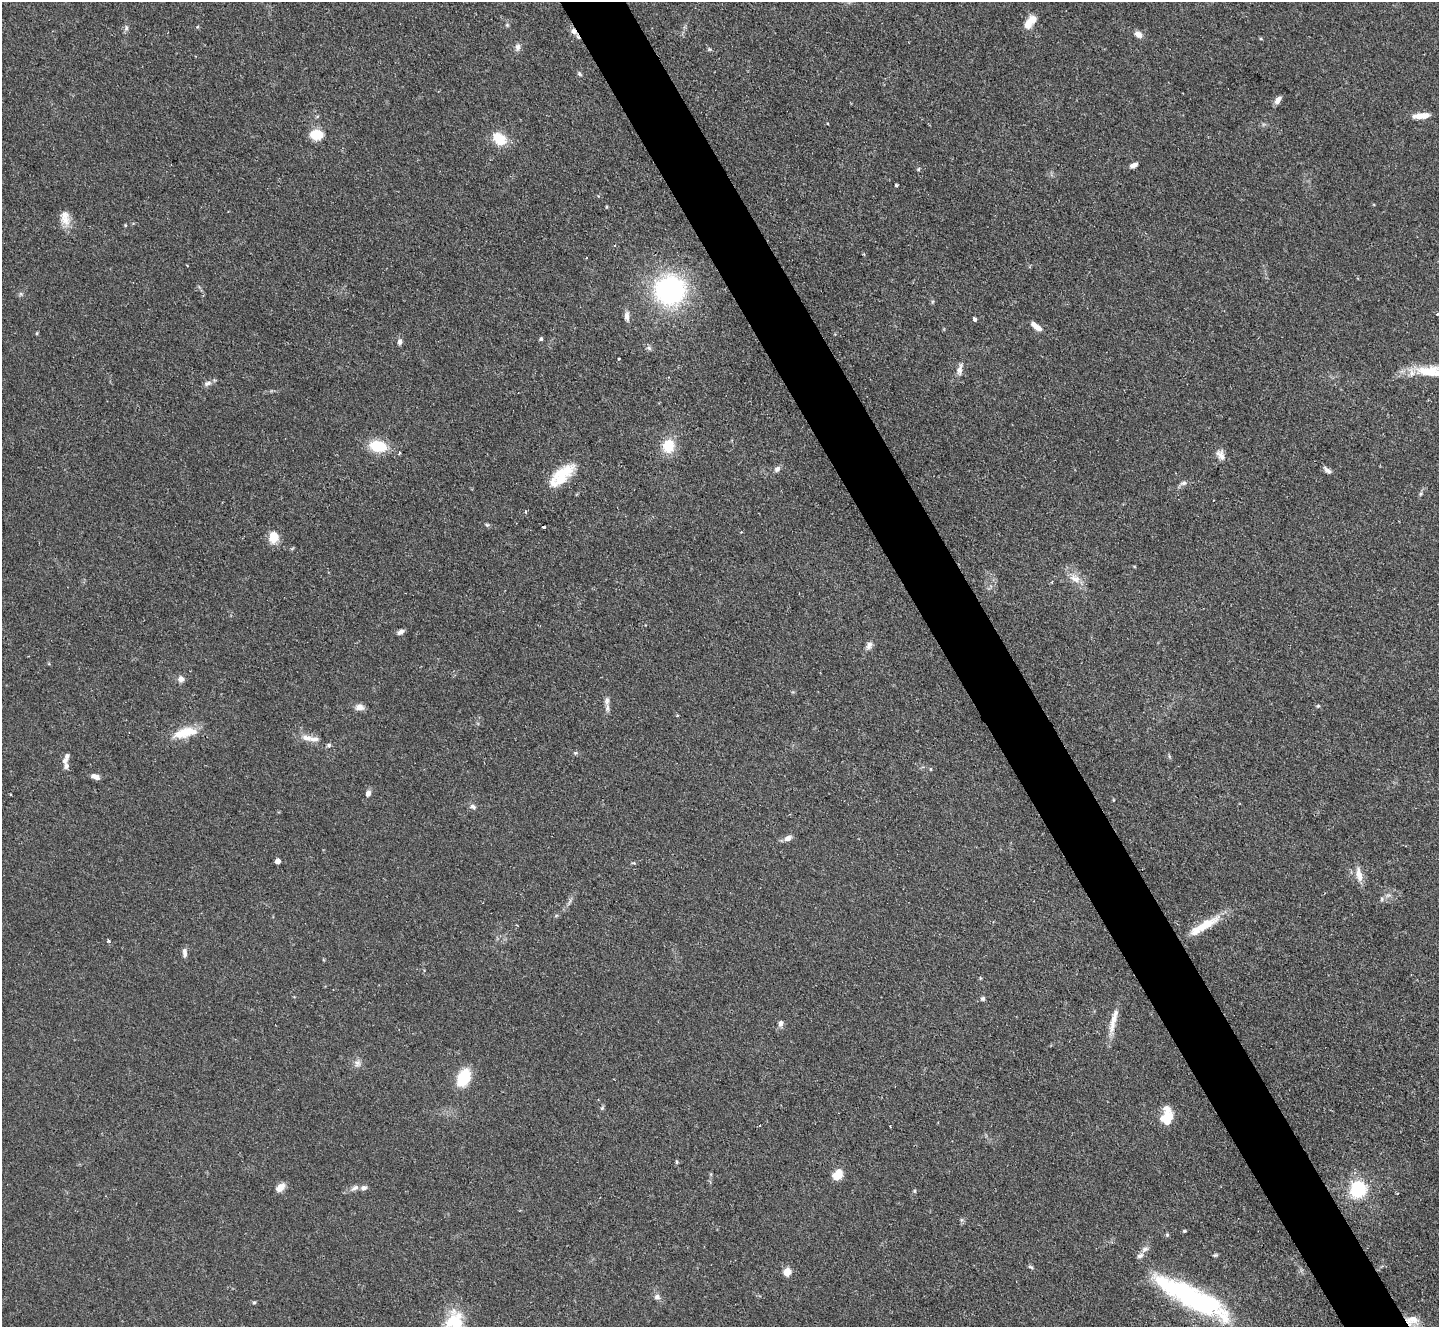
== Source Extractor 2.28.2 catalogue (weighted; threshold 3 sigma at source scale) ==
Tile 6 of 4 x 4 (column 2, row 2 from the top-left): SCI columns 1438-2874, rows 2943-4267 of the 5755 x 5746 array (HDU 1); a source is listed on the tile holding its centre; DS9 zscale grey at full resolution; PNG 1441 x 1329 px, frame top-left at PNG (2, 2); no overlay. Shown black and unused: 5% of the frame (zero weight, under 2 of 3 exposures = <1% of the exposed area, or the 3 px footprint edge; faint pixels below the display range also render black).
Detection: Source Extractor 2.28.2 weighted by HDU 2 'WHT'; one run over the whole footprint, this tile lists its part. Background 0.105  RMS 0.0057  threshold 0.0256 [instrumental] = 3 sigma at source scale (4.5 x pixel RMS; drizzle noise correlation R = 1.50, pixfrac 1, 0.05/0.05 arcsec/px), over >= 5 px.
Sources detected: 105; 1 inside a brighter object's white glare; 2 cosmic-ray / hot-pixel residue — not listed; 9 inside a brighter listed object's ellipse — not listed separately; the other 93 listed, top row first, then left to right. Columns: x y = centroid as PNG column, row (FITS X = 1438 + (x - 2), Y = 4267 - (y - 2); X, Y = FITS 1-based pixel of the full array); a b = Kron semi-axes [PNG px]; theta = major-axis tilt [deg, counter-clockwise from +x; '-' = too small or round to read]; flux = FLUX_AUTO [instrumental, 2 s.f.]
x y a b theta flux
1030 22 18 8 52 7.9
507 25 5 5 - 0.76
126 28 8 6 90 1.5
573 31 10 7 -56 3.2
1138 34 9 6 -27 3.8
1261 39 5 3 - 0.56
518 47 10 7 73 2.3
709 49 6 4 -44 0.77
579 74 7 5 -51 0.97
1278 100 9 5 57 3.2
1421 116 19 6 5 6.8
316 135 13 9 -1 13
499 139 19 14 -39 12
1133 165 8 5 26 3
918 169 5 5 - 0.74
896 185 3 3 - 0.87
64 215 16 13 -7 5.5
125 225 4 3 - 0.53
864 254 3 3 - 0.54
670 290 28 27 - 99
21 294 6 4 -72 0.88
1438 314 3 3 - 2.8
627 316 12 6 -88 3.2
975 319 4 4 - 1.5
1037 327 14 6 -37 5.3
37 333 5 3 - 0.5
541 339 4 4 - 1.2
400 342 8 6 89 2
649 348 7 5 -45 1.4
619 359 3 2 - 0.81
959 369 17 7 76 3.5
1430 371 40 13 -7 19
207 383 10 6 18 2.3
378 446 16 10 -12 20
668 446 13 11 81 15
1220 455 15 9 -65 3.7
777 469 8 6 42 2.1
1327 470 10 5 -40 2.3
562 474 33 15 42 21
1183 483 10 5 12 1.8
1420 494 6 4 71 0.91
526 512 5 3 - 0.77
487 525 5 5 - 0.87
274 537 11 9 84 10
1075 579 17 10 -18 5.9
401 632 7 5 29 2.3
869 645 11 7 59 2.6
181 679 8 8 - 2.8
1318 706 5 4 - 0.71
359 707 11 8 -2 3.3
607 708 12 5 -88 2.3
185 732 32 12 12 14
307 738 17 9 -13 5.1
329 745 6 5 - 1
575 753 6 4 44 0.81
65 761 9 6 51 2.2
931 769 5 3 - 0.56
95 777 9 5 -21 3.5
368 793 8 6 77 2.5
1113 800 5 3 - 0.45
473 807 9 6 -31 1.9
788 838 9 6 27 3.2
278 861 5 4 - 4
1359 875 22 8 -78 5.5
1382 899 6 4 90 0.85
1206 925 39 11 29 15
108 941 4 3 - 0.98
184 952 12 5 -86 2.4
983 999 6 6 - 1.3
1113 1020 37 7 78 8.5
781 1023 7 6 - 2.3
357 1063 10 9 - 2.8
464 1078 17 11 65 21
602 1108 6 4 45 0.86
1167 1112 20 12 -72 7.6
677 1162 6 4 -89 0.73
838 1174 10 7 50 9.9
280 1187 11 7 44 5
355 1188 12 6 31 2.5
1358 1189 13 12 - 37
914 1191 6 4 -90 0.72
961 1220 7 4 90 0.99
1184 1231 5 3 - 0.78
1167 1235 6 4 -69 0.82
1145 1249 11 6 29 2.3
1215 1255 7 4 15 0.86
1031 1267 8 4 -26 0.99
787 1272 5 5 - 17
657 1297 9 7 0 2.1
1196 1300 72 21 -24 110
254 1302 5 4 - 0.77
1412 1320 18 11 3 6.8
454 1321 28 23 81 22
Overlapping masked pixels (flux is a lower limit): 2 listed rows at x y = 573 31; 1412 1320
Isophote crosses this tile's border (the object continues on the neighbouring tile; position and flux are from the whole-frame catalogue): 3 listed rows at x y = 1438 314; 1430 371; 454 1321